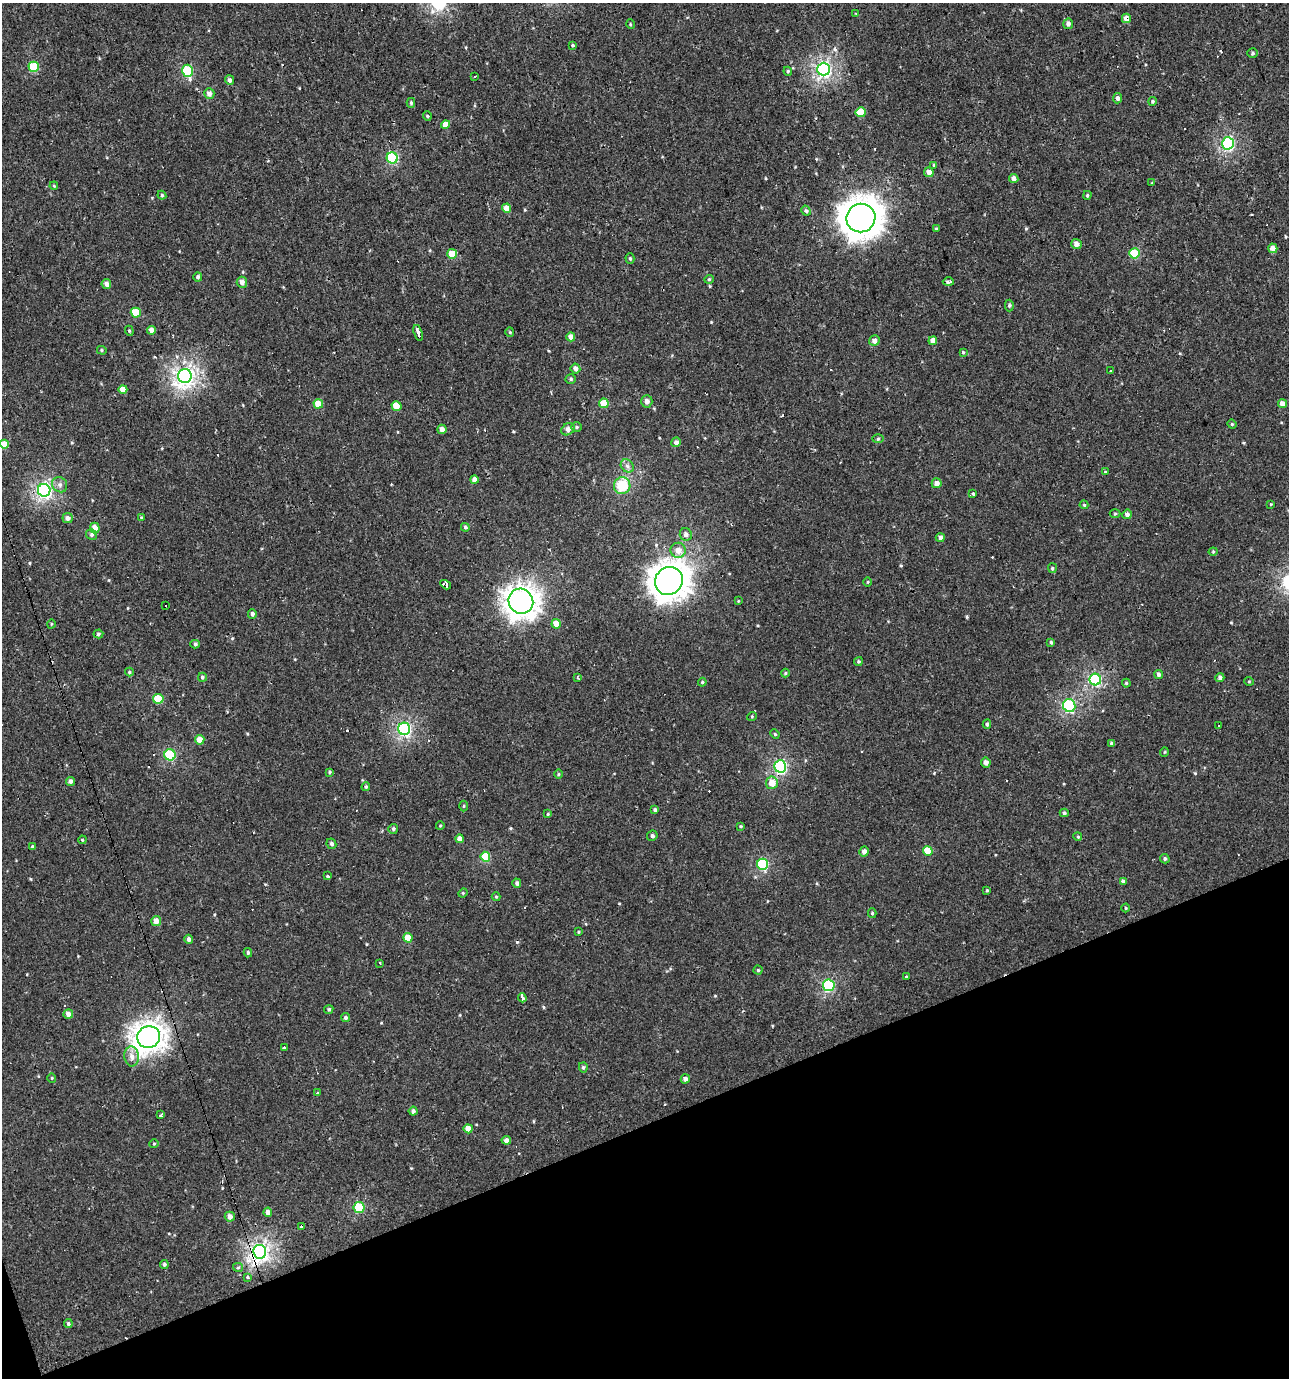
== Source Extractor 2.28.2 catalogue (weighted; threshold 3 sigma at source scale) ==
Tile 14 of 4 x 4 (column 2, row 4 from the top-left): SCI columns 1414-2700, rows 1-1376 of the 5344 x 5504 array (HDU 1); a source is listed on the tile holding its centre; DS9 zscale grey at full resolution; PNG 1291 x 1380 px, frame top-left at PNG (2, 3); each listed source drawn as its Kron ellipse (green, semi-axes under 4 px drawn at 4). Shown black and unused: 19% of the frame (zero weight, under 2 of 3 exposures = <1% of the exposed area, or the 3 px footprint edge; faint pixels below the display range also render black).
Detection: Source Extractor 2.28.2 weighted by HDU 2 'WHT'; one run over the whole footprint, this tile lists its part. Background 0.00109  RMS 0.0043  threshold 0.0194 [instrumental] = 3 sigma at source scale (4.5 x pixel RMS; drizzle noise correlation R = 1.50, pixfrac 1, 0.0396/0.0396 arcsec/px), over >= 5 px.
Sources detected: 215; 22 cosmic-ray / hot-pixel residue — neither listed nor drawn; the other 193 listed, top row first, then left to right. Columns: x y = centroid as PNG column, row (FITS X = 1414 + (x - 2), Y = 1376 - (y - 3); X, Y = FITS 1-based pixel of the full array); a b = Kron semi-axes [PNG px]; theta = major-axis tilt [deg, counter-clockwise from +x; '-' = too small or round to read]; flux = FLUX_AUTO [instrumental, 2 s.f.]
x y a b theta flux
856 14 3 2 - 0.36
1126 18 5 4 - 2.7
630 24 5 3 - 0.35
1068 24 5 5 - 1.5
572 45 4 4 - 0.52
1252 53 5 4 - 0.77
34 67 5 5 - 13
824 69 6 6 - 90
187 71 6 5 - 25
788 71 4 4 - 0.55
474 76 3 2 - 0.41
229 80 5 4 - 1.3
209 93 5 5 - 2
1117 98 5 4 - 1.3
1152 101 4 4 - 0.55
411 103 5 4 - 0.58
861 112 5 5 - 9.4
427 116 5 4 - 0.53
445 124 4 4 - 4.2
1228 143 6 6 - 57
392 158 5 5 - 31
934 165 4 3 - 0.47
929 172 5 4 - 2.8
1014 179 5 4 - 1.8
1152 183 3 3 - 0.31
54 186 4 3 - 0.37
162 195 4 4 - 0.49
1087 195 4 3 - 0.56
507 208 4 4 - 4.1
806 211 5 4 - 0.82
861 218 14 14 - 600
936 229 4 4 - 0.64
1076 244 5 5 - 2.2
1273 248 5 4 - 3.1
1134 253 5 5 - 15
452 254 5 5 - 10
630 259 5 4 - 0.72
198 277 4 4 - 0.95
709 279 5 4 - 0.53
242 282 5 5 - 2.1
948 282 5 3 - 1.2
106 284 5 4 - 1.7
1009 306 6 4 88 0.67
136 313 5 5 - 7.7
151 330 4 4 - 2.1
129 331 5 4 - 0.55
510 332 5 4 - 0.46
418 333 8 3 -73 5.9
571 337 4 4 - 2.7
874 341 5 5 - 1.8
933 341 4 4 - 2.7
102 350 5 4 - 0.6
963 352 4 4 - 0.52
575 368 5 5 - 1.8
1111 371 3 2 - 0.81
185 376 7 7 - 140
571 379 5 4 - 0.69
123 389 4 4 - 4.4
647 401 6 5 - 2
604 403 5 5 - 7.7
318 404 5 5 - 7.8
1283 404 4 4 - 2.7
396 406 5 4 - 5.7
1232 424 4 4 - 0.46
577 427 5 5 - 0.65
442 429 4 4 - 1.9
568 429 7 5 34 2.2
878 439 5 4 - 0.52
676 442 5 4 - 1.9
4 444 4 4 - 5.1
627 466 7 6 - 1.3
1106 472 4 4 - 0.41
474 479 4 4 - 2.2
937 483 5 5 - 2.7
60 485 8 7 - 1.5
622 486 8 8 - 12
44 490 6 6 - 85
973 494 3 3 - 2.3
1271 504 4 4 - 0.4
1084 505 4 3 - 0.47
1115 514 5 3 - 0.47
1127 514 5 4 - 1.6
141 517 3 3 - 0.37
68 518 5 5 - 2.3
465 527 4 4 - 0.69
95 528 5 5 - 3.3
91 534 5 5 - 0.91
686 534 6 6 - 1.6
940 537 4 4 - 1.4
678 550 7 7 - 3.7
1213 552 4 4 - 0.45
1052 568 5 4 - 0.55
669 581 14 13 - 500
868 582 4 3 - 0.36
446 585 6 4 -32 1.9
521 601 13 12 - 340
738 601 4 3 - 0.35
166 605 3 3 - 2.6
252 614 5 4 - 1
51 624 5 3 - 0.37
556 624 5 4 - 5.2
98 634 5 4 - 0.66
1051 642 4 4 - 0.59
195 644 5 4 - 0.82
858 661 4 4 - 0.57
129 672 4 4 - 0.48
785 673 4 4 - 0.45
1159 675 4 4 - 0.95
202 677 4 4 - 0.64
578 678 3 3 - 0.46
1220 678 4 4 - 1.3
1095 679 6 6 - 43
1249 681 5 3 - 0.39
702 682 4 4 - 0.45
1126 683 4 4 - 0.47
158 699 5 5 - 12
1069 705 6 6 - 37
752 716 5 3 - 0.38
987 724 4 4 - 0.92
1218 725 2 2 - 0.32
404 729 6 6 - 66
775 734 5 4 - 0.52
200 740 5 4 - 3.5
1112 743 4 4 - 0.76
1164 752 5 3 - 0.33
170 755 6 5 - 27
986 762 5 4 - 1.8
780 766 6 6 - 48
329 772 4 4 - 0.48
559 774 5 3 - 0.43
70 781 5 4 - 1.2
772 783 6 6 - 5.3
366 787 4 3 - 0.52
464 806 5 3 - 0.45
655 810 4 4 - 1.1
1064 813 4 4 - 0.62
548 814 4 3 - 0.41
440 826 4 3 - 0.34
740 826 4 3 - 0.45
393 829 5 4 - 0.74
652 836 5 5 - 0.85
1078 837 4 3 - 0.43
459 839 4 4 - 2.5
82 840 4 3 - 0.36
331 844 5 4 - 1.1
32 846 3 3 - 0.53
928 851 5 4 - 8
864 852 5 4 - 1.9
485 857 5 5 - 13
1165 859 5 4 - 0.71
763 864 5 5 - 28
327 876 3 3 - 2.9
1123 881 4 3 - 0.95
517 883 4 4 - 1.1
987 890 4 4 - 0.49
463 893 4 4 - 0.44
496 897 4 4 - 0.44
1126 908 4 3 - 0.34
872 913 5 4 - 0.61
156 921 5 5 - 3
579 932 3 3 - 0.41
408 938 5 4 - 5.5
189 939 4 4 - 1.2
248 953 4 3 - 0.66
380 963 3 3 - 0.55
758 970 4 4 - 0.49
906 977 3 3 - 0.41
829 985 6 6 - 42
522 998 5 3 - 7.5
329 1009 5 4 - 0.69
68 1014 5 4 - 2.3
345 1017 4 4 - 0.8
149 1037 11 11 - 290
284 1048 3 3 - 1.5
132 1056 10 7 -83 2.7
583 1067 5 4 - 0.67
52 1078 5 3 - 0.33
685 1079 4 4 - 1.7
318 1093 3 2 - 0.57
413 1111 4 4 - 1.2
161 1115 4 3 - 1.3
468 1129 4 4 - 4.2
506 1140 5 4 - 1.7
154 1144 4 4 - 0.46
359 1207 5 5 - 19
268 1212 5 4 - 2.6
230 1217 5 5 - 2.5
301 1227 3 3 - 0.96
260 1252 7 6 - 130
164 1264 4 4 - 0.86
238 1267 5 4 - 0.62
248 1277 3 3 - 1.3
68 1324 4 4 - 0.83
Overlapping masked pixels (flux is a lower limit): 5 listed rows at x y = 1126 18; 861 112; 669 581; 521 601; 260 1252
Isophote crosses this tile's border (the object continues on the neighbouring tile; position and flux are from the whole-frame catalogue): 1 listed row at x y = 4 444